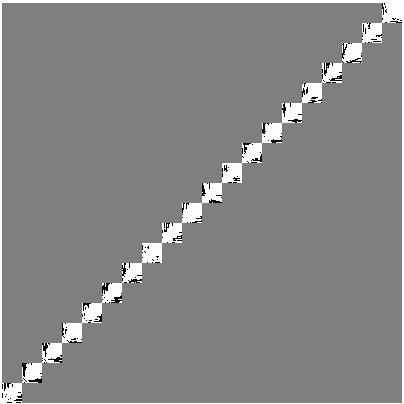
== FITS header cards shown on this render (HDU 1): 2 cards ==
NAXIS1  =                  400
NAXIS2  =                  400

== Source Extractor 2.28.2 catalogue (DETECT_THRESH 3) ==
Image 400 x 400 px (HDU 1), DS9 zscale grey, 1 PNG px = 1 image px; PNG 404 x 404 px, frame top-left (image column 1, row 400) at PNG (2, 3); no overlay
Background 0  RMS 1.5e-10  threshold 4.60e-10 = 3 sigma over >= 5 px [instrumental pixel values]
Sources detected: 20; all 20 listed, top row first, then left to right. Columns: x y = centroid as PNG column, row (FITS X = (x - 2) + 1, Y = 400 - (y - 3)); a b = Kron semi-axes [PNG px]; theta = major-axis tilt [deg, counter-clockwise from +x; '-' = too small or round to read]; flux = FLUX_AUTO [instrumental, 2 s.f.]
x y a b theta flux
398 6 10 7 45 1.2e-07
379 25 10 7 45 8.1e-08
359 45 9 7 45 7.3e-08
339 65 8 6 45 3.7e-08
319 85 11 8 45 1.2e-07
299 105 9 7 45 8.2e-08
279 125 9 7 45 7.3e-08
259 145 8 6 45 3.8e-08
239 165 12 8 45 1.3e-07
219 185 9 7 45 8.2e-08
199 205 9 7 45 7.2e-08
179 225 8 6 45 3.7e-08
159 245 12 8 45 1.3e-07
139 265 10 7 45 8.2e-08
119 285 9 7 45 7.3e-08
99 305 8 6 45 3.8e-08
78 326 12 8 45 1.3e-07
59 345 11 7 45 9.0e-08
39 365 10 7 45 7.7e-08
19 385 12 6 45 4.4e-08
At the frame edge (FLAGS 8, measured only in part): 1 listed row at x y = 398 6